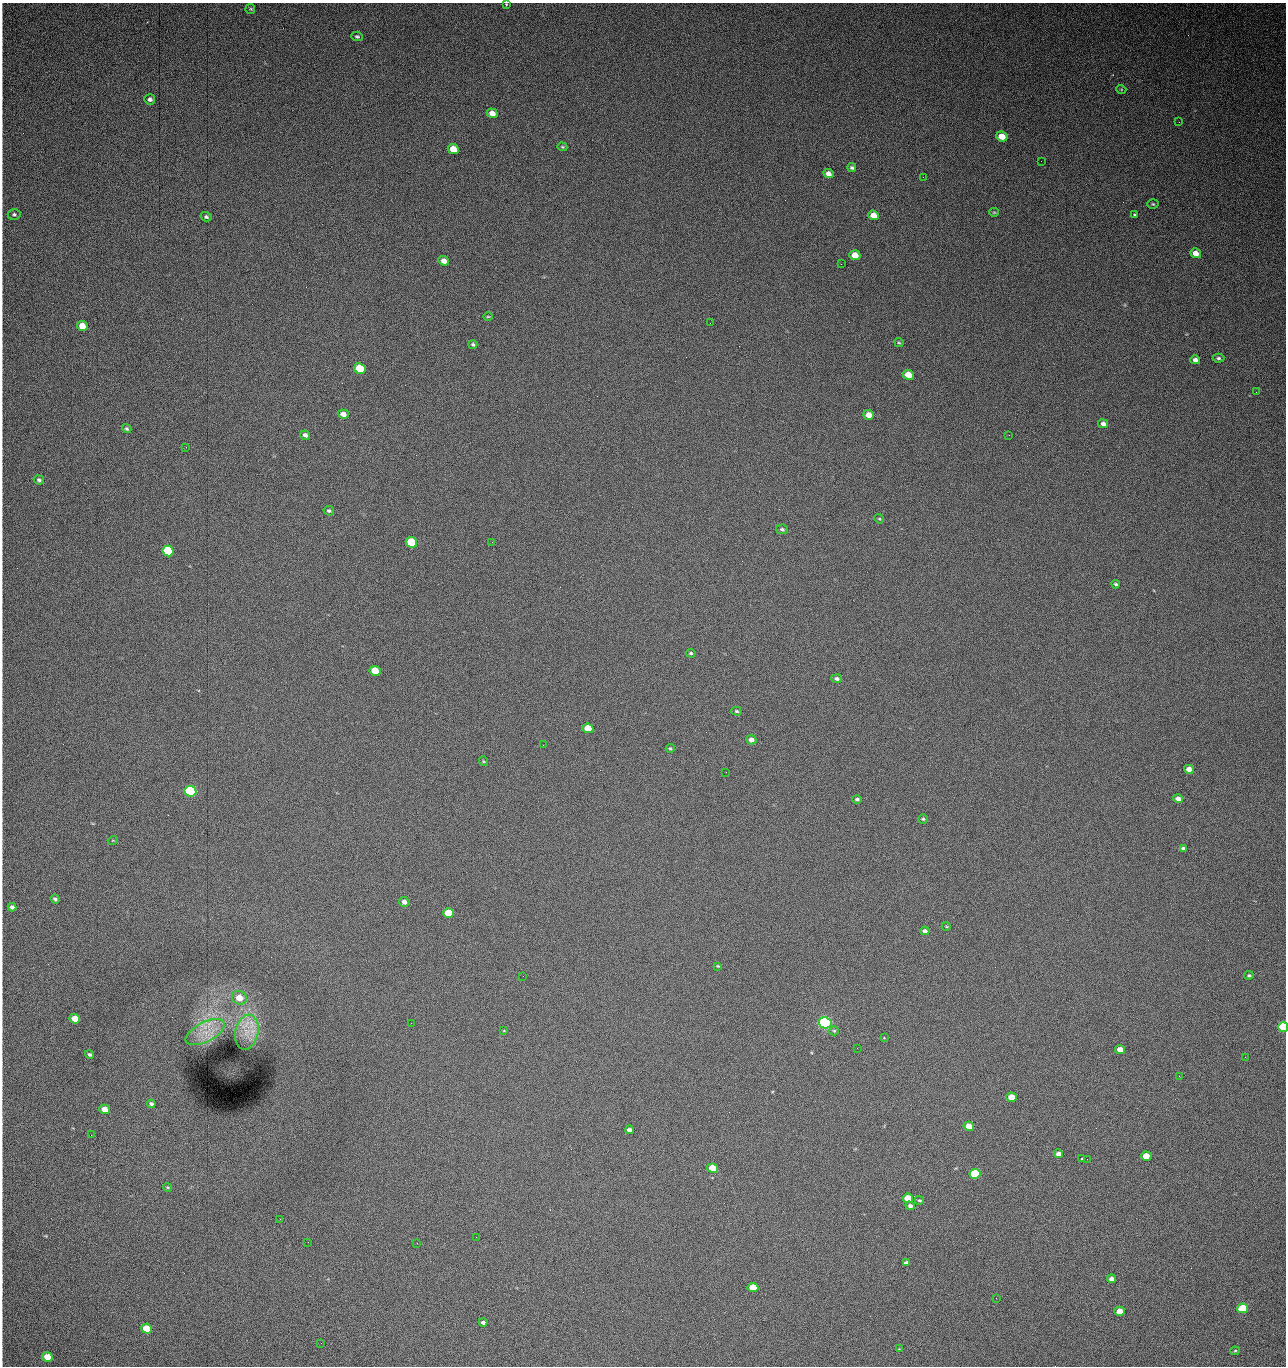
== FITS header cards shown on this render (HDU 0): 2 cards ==
NAXIS1  =                 1284 /fastest changing axis
NAXIS2  =                 1364 /next to fastest changing axis

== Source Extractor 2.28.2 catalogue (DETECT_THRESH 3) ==
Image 1284 x 1364 px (HDU 0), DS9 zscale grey, 1 PNG px = 1 image px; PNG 1288 x 1368 px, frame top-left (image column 1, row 1364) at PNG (2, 3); each listed source drawn as its Kron ellipse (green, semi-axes under 4 px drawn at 4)
Background 2430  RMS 47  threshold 142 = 3 sigma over >= 5 px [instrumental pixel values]
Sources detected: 122; all 122 listed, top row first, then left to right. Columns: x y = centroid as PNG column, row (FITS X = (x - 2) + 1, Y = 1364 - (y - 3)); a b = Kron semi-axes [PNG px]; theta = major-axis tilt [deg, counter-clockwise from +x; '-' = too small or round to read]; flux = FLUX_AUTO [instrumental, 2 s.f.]
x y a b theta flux
506 4 3 3 - 4.0e+03
250 9 5 5 - 3.5e+03
357 36 6 4 -4 5.4e+03
1121 89 5 3 - 2.9e+03
150 99 5 5 - 8.6e+03
492 113 5 4 - 2.4e+04
1179 122 2 2 - 1.4e+03
1002 137 6 5 - 4.5e+04
562 147 5 4 - 3.7e+03
453 149 5 5 - 5.5e+04
1041 161 2 2 - 1.4e+03
852 167 4 3 - 5.9e+03
828 174 5 4 - 1.6e+04
923 177 2 2 - 1.7e+04
1153 204 6 4 -4 4.3e+03
994 212 5 4 - 3.4e+03
14 214 6 5 - 6.4e+03
873 215 5 4 - 2.9e+04
1134 215 3 3 - 5.7e+03
206 217 5 4 - 5.6e+03
1196 253 5 4 - 2.5e+04
855 255 5 5 - 4.4e+04
444 261 5 4 - 2.0e+04
841 264 2 2 - 2.6e+04
488 316 5 3 - 3.0e+03
710 323 2 2 - 3.0e+03
82 326 5 5 - 5.3e+04
899 343 5 4 - 3.6e+03
473 344 4 4 - 5.6e+03
1219 358 6 4 1 5.7e+03
1195 360 5 4 - 1.1e+04
360 369 6 5 - 1.6e+05
908 375 5 5 - 4.1e+04
1256 392 2 2 - 1.3e+03
343 414 5 4 - 2.0e+04
869 415 5 4 - 3.4e+04
1103 424 5 4 - 9.7e+03
127 429 5 4 - 5.7e+03
305 435 5 4 - 9.8e+03
1009 435 3 2 - 3.4e+03
186 447 3 2 - 4.2e+03
39 480 5 4 - 6.8e+03
329 511 5 4 - 5.5e+03
879 519 5 4 - 3.5e+03
782 529 6 5 - 6.3e+03
411 542 6 5 - 1.9e+05
492 542 2 2 - 2.9e+03
168 551 6 5 - 3.2e+05
1116 584 4 3 - 5.0e+03
691 653 4 3 - 4.7e+03
375 671 5 5 - 9.0e+04
837 679 5 4 - 7.8e+03
736 711 5 3 - 4.2e+03
588 728 5 5 - 7.8e+04
751 740 5 4 - 1.5e+04
543 745 3 2 - 3.3e+03
670 748 4 4 - 3.5e+03
483 761 5 3 - 2.9e+03
1189 769 5 4 - 2.7e+04
726 772 3 2 - 2.5e+03
190 791 6 5 - 7.0e+05
857 799 4 4 - 6.1e+03
1178 799 5 4 - 1.4e+04
923 819 5 4 - 4.6e+03
113 840 5 3 - 2.5e+03
1183 848 4 3 - 5.8e+03
55 899 4 3 - 6.7e+03
404 902 5 4 - 1.4e+04
12 907 4 4 - 1.0e+04
448 913 5 5 - 1.2e+05
946 926 4 3 - 2.7e+03
925 931 4 4 - 9.9e+03
718 966 4 3 - 3.4e+03
1249 975 4 3 - 4.5e+03
523 976 2 2 - 2.0e+03
239 998 7 6 - 4.3e+04
75 1019 5 4 - 5.5e+04
411 1023 2 2 - 5.3e+03
825 1023 6 5 - 1.1e+06
1283 1027 5 5 - 3.2e+05
504 1031 3 2 - 2.2e+03
834 1031 5 4 - 4.1e+03
205 1032 21 9 27 6.1e+04
247 1032 17 11 78 5.8e+04
884 1038 3 2 - 3.8e+03
857 1048 2 2 - 1.4e+03
1120 1049 5 4 - 2.9e+04
90 1054 4 4 - 7.0e+03
1245 1057 2 2 - 2.3e+03
1179 1076 3 2 - 3.0e+03
1011 1097 5 4 - 4.8e+04
151 1104 4 3 - 7.7e+03
105 1109 5 4 - 3.3e+04
969 1126 5 4 - 4.5e+04
629 1130 4 4 - 9.5e+03
91 1135 3 2 - 2.6e+03
1058 1154 4 4 - 1.7e+04
1146 1156 5 4 - 5.8e+04
1082 1159 3 2 - 3.5e+03
1087 1159 2 2 - 1.3e+03
713 1168 5 4 - 7.9e+04
975 1174 5 5 - 2.7e+05
168 1187 4 3 - 3.1e+03
908 1198 5 4 - 8.4e+04
919 1200 4 3 - 3.9e+03
910 1206 4 4 - 9.9e+03
280 1219 2 2 - 2.0e+03
476 1237 2 2 - 9.0e+03
308 1242 2 2 - 2.0e+03
417 1243 2 2 - 5.7e+03
906 1263 4 3 - 8.6e+03
1112 1279 4 4 - 1.4e+04
753 1287 5 4 - 8.1e+04
996 1298 2 2 - 2.7e+03
1243 1308 5 4 - 1.9e+05
1120 1311 5 4 - 4.7e+04
483 1322 4 3 - 7.7e+03
147 1329 5 4 - 1.0e+05
321 1343 2 2 - 1.3e+03
899 1349 3 3 - 2.0e+03
1235 1351 4 4 - 3.6e+03
47 1357 5 4 - 5.6e+04
At the frame edge (FLAGS 8, measured only in part): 2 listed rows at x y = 506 4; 1283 1027

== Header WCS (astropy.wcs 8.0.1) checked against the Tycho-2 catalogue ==
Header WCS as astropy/WCSLIB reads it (CRVAL/CRPIX/CD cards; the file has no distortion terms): RA---TAN/DEC--TAN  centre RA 15:41:43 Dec +51:58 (235.43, +51.97 deg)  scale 1.26 arcsec/px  FOV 26.9' x 28.5'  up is +93 deg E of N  parity flipped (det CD > 0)
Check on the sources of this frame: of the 60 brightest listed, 12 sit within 2.0 arcsec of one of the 15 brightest Tycho-2 stars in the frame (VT <= 12.38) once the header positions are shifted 0.64 arcsec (0.33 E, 0.55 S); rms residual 1.10 arcsec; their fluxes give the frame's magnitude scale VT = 24.58 - 2.5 log10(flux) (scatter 0.18 mag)
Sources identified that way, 12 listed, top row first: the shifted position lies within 2.0 arcsec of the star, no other Tycho-2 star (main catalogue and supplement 1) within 4.0 arcsec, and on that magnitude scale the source's flux lands within +1.5 / -3 mag of the star's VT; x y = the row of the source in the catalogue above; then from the Tycho-2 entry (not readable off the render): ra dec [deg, ICRS J2000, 3 dp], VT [Tycho-2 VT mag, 2 dp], TYC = Tycho-2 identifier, HIP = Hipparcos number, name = IAU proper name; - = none
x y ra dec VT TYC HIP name
360 369 235.614 +52.064 11.61 3489-1132-1 - -
411 542 235.514 +52.049 11.19 3489-1407-1 - -
168 551 235.515 +52.133 11.12 3489-1380-1 - -
190 791 235.378 +52.130 9.31 3489-1322-1 76850 -
448 913 235.303 +52.042 11.52 3489-958-1 - -
825 1023 235.232 +51.912 9.59 3489-824-1 - -
1283 1027 235.220 +51.752 10.98 3489-1435-1 - -
975 1174 235.143 +51.862 10.97 3489-1016-1 - -
908 1198 235.131 +51.886 12.29 3489-908-1 - -
753 1287 235.084 +51.941 11.45 3489-1346-1 - -
1243 1308 235.062 +51.771 11.53 3489-1453-1 - -
147 1329 235.075 +52.152 11.74 3489-912-1 - -